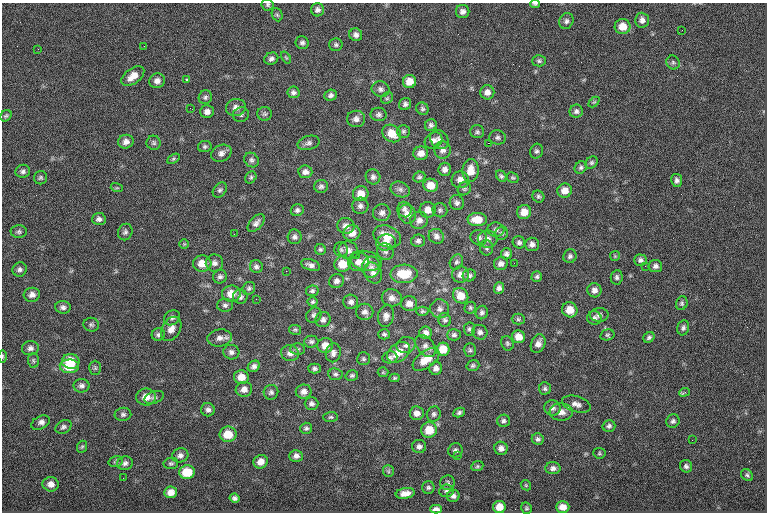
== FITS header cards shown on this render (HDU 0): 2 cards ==
NAXIS1  =                  765
NAXIS2  =                  510

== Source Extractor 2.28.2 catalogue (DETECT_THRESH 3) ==
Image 765 x 510 px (HDU 0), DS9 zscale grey, 1 PNG px = 1 image px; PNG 769 x 514 px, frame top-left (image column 1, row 510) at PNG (2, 3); each listed source drawn as its Kron ellipse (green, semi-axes under 4 px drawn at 4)
Background -0.702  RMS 8.1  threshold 24.2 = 3 sigma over >= 5 px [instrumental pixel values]
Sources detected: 279; all 279 listed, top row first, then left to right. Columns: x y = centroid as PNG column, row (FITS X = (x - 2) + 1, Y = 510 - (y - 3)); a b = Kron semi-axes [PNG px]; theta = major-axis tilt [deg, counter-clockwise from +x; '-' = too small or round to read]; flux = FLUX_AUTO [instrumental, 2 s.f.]
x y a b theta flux
535 4 5 3 - 770
268 5 6 6 - 1000
317 10 6 6 - 1800
463 11 7 6 - 2200
277 15 7 5 -67 930
642 20 7 7 - 2500
566 21 8 7 - 1700
623 26 8 7 - 6900
682 30 3 2 - 510
356 35 6 6 - 2100
302 43 6 6 - 1500
336 45 7 6 - 1200
144 46 3 2 - 490
38 49 2 2 - 1100
286 57 7 4 -55 770
271 59 7 6 - 1800
539 61 6 5 - 1100
673 62 7 6 - 1200
133 76 13 7 36 5300
187 79 3 2 - 690
157 81 8 7 - 2500
409 82 7 6 - 5900
380 89 9 7 -12 1900
293 92 6 6 - 1500
487 92 7 7 - 3000
331 95 6 5 - 1600
205 97 7 6 - 1200
387 98 6 5 - 860
594 102 6 4 44 660
405 104 6 6 - 1400
190 108 3 2 - 500
236 108 10 8 14 3100
422 109 6 6 - 1200
576 111 7 6 - 1600
207 112 7 6 - 2400
265 114 7 7 - 1100
379 114 8 6 1 1600
241 115 8 7 - 1500
6 116 6 5 - 890
356 119 9 8 - 2500
431 125 6 6 - 1500
403 131 6 6 - 1200
477 132 7 6 - 1200
392 133 10 8 -38 8200
497 137 8 7 - 1600
434 140 9 7 35 2400
439 140 10 8 -52 2200
126 142 8 7 - 2700
154 143 7 7 - 1300
309 143 11 7 13 2000
488 143 2 2 - 4000
205 146 7 5 12 1100
443 150 9 8 - 2500
536 151 7 6 - 1300
221 153 10 8 25 2700
421 153 7 7 - 3900
173 159 7 4 32 810
252 160 8 6 -44 1500
591 163 7 5 45 1100
581 167 6 5 - 1300
445 169 6 6 - 2200
23 171 7 6 - 1600
471 171 11 8 87 7100
305 172 7 6 - 2200
501 176 6 4 -51 1100
251 177 6 5 - 990
373 177 8 7 - 1700
419 177 6 5 - 1100
40 178 6 6 - 1100
513 178 6 5 - 830
460 180 8 8 - 3900
677 180 6 5 - 1700
431 185 7 6 - 6100
321 186 7 6 - 1500
117 188 6 4 -17 730
400 189 10 7 -21 2000
464 189 7 6 - 1100
220 190 8 6 50 1300
565 191 7 7 - 4900
361 194 8 7 - 5400
538 197 6 5 - 1100
457 203 7 7 - 1700
360 206 8 8 - 2100
405 209 8 7 - 1900
297 210 6 6 - 1400
428 210 8 8 - 4700
440 210 7 7 - 1300
524 212 7 7 - 5900
382 213 9 8 - 2400
407 214 10 8 -69 3800
99 219 7 6 - 1900
419 220 9 8 - 3000
477 220 9 6 0 7600
256 223 11 6 47 2200
346 226 9 8 - 3100
496 230 8 7 - 1700
19 232 8 6 0 1200
125 232 8 7 - 1500
352 233 8 8 - 4900
501 233 7 6 - 1300
234 234 2 2 - 1200
387 236 14 10 -25 8600
436 236 8 7 - 2100
295 237 7 7 - 1600
479 238 8 7 - 1800
488 239 10 8 0 2700
418 241 7 6 - 1600
386 242 10 8 12 4600
519 242 6 6 - 1400
184 244 5 5 - 640
532 244 7 7 - 2300
487 248 7 6 - 1200
320 249 5 5 - 1000
341 250 7 6 - 1400
348 250 10 9 - 3000
385 251 9 8 - 1900
506 254 6 5 - 1700
356 255 2 2 - 1000
570 256 7 6 - 1500
615 256 5 5 - 670
640 260 6 5 - 1400
366 261 16 10 -11 4100
359 262 10 9 - 3800
456 262 8 6 61 1300
202 263 9 8 - 6200
214 263 9 8 - 2300
514 263 2 2 - 1900
342 264 8 8 - 8500
501 264 7 6 - 2400
311 265 10 5 -16 2200
645 266 2 2 - 1000
655 266 7 6 - 1700
256 267 6 6 - 1500
371 267 10 9 - 2500
20 269 7 7 - 1700
286 271 2 2 - 3800
373 273 11 8 -64 3200
404 274 13 9 2 13000
460 275 8 8 - 3400
469 275 6 6 - 1300
537 276 5 5 - 1100
220 277 7 6 - 1600
617 277 7 6 - 1400
336 281 7 6 - 2200
249 288 7 6 - 1200
499 288 6 5 - 1700
594 290 7 7 - 2400
312 291 6 5 - 1200
231 294 9 8 - 5900
32 295 8 7 - 2600
461 296 8 7 - 6900
240 297 7 7 - 1700
392 298 10 8 -12 3200
256 299 2 2 - 260
313 302 5 5 - 970
351 302 7 7 - 1900
682 303 7 5 69 1100
409 304 8 7 - 3500
225 305 8 6 -1 1500
63 307 8 6 -3 1900
470 308 6 5 - 910
440 309 9 9 - 2300
570 310 8 7 - 6500
422 311 6 4 -1 890
365 312 8 8 - 2400
482 312 7 6 - 1400
314 315 8 7 - 1600
599 315 9 7 1 1900
386 316 11 8 79 2900
172 318 8 6 40 1700
594 318 7 6 - 1700
518 319 6 5 - 970
323 320 8 7 - 2000
445 320 7 6 - 1400
91 325 8 7 - 1200
683 328 7 6 - 1400
171 329 13 9 60 3900
469 329 6 5 - 1200
295 330 6 5 - 900
480 332 8 7 - 1900
426 333 6 6 - 2500
384 334 6 5 - 1100
158 335 6 6 - 1400
454 335 7 5 2 1300
607 335 7 5 15 1000
518 337 6 6 - 5400
649 337 6 5 - 1200
220 338 12 8 7 3100
311 342 7 6 - 1300
507 343 7 6 - 1200
538 344 10 7 67 3200
325 345 8 7 - 5500
406 345 9 8 - 2300
426 346 12 8 -51 2800
30 348 8 7 - 2000
297 349 7 5 0 1100
443 349 6 6 - 8300
470 350 7 6 - 1200
231 352 8 7 - 2000
398 352 13 8 36 8300
290 353 9 8 - 2900
333 353 9 7 78 2300
2 356 6 3 -90 590
390 357 7 6 - 1500
363 359 6 6 - 1100
426 359 15 8 37 8900
33 360 7 5 -87 900
71 361 9 7 -4 12000
69 366 9 7 -2 10000
254 366 6 5 - 1800
473 366 6 5 - 1100
95 368 7 5 -90 1100
315 368 6 5 - 1400
436 368 6 6 - 2400
383 372 5 5 - 650
335 374 7 6 - 1200
352 376 6 5 - 1100
241 377 7 7 - 5300
394 378 5 4 - 800
82 386 8 7 - 1800
545 388 6 6 - 1200
244 389 8 7 - 2900
271 392 7 7 - 1500
304 392 8 7 - 2600
684 392 5 3 - 1400
146 397 10 8 1 5100
154 397 10 6 20 1500
312 404 7 6 - 1700
576 404 14 8 -16 3100
552 408 8 8 - 2100
208 410 7 6 - 1800
561 412 11 9 -4 4200
417 413 7 7 - 3300
459 413 6 4 27 1300
123 414 8 6 10 1400
434 414 8 6 56 1500
331 417 7 5 0 940
503 421 6 6 - 1400
673 421 7 6 - 1300
40 423 10 6 28 2500
609 426 6 5 - 1400
63 427 8 6 30 1500
306 428 6 5 - 1300
429 430 8 8 - 9900
228 434 8 7 - 9700
538 439 6 5 - 1400
692 440 2 2 - 1500
419 446 7 6 - 1900
82 447 6 5 - 780
501 448 7 6 - 2500
455 450 7 7 - 1800
599 453 6 5 - 840
180 455 8 7 - 2200
457 455 3 3 - 360
296 456 6 6 - 2100
116 461 7 5 15 1000
261 462 7 6 - 3900
125 463 8 6 11 1700
171 463 7 5 8 1100
477 466 6 5 - 820
686 466 6 6 - 1400
553 468 7 6 - 2000
388 471 6 5 - 900
187 472 7 7 - 13000
747 475 7 5 -44 1100
123 478 2 2 - 320
448 483 7 7 - 1300
51 484 8 7 - 3200
526 485 5 4 - 670
428 488 6 6 - 1200
446 491 7 6 - 1300
171 492 6 6 - 3700
405 493 9 5 9 3600
453 496 6 6 - 1600
234 498 5 4 - 1500
499 507 6 6 - 6000
563 507 7 5 1 3700
526 508 6 5 - 880
436 509 6 4 0 2600
At the frame edge (FLAGS 8, measured only in part): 3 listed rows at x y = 535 4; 268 5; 2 356